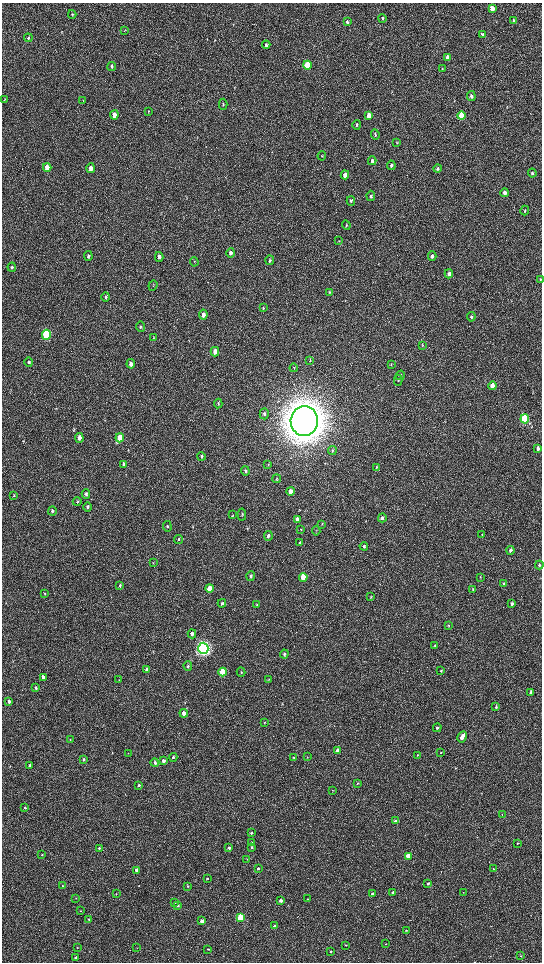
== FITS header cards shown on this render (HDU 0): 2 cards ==
NAXIS1  =                 1080 / length of data axis 1
NAXIS2  =                 1920 / length of data axis 2

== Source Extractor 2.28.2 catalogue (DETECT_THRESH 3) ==
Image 1080 x 1920 px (HDU 0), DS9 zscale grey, zoomed out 1/2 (1 PNG px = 2 x 2 image px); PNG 544 x 964 px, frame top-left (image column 1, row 1919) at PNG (2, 3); each listed source drawn as its Kron ellipse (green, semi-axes under 4 px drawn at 4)
Background 516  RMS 35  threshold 105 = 3 sigma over >= 5 px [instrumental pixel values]
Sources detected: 198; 6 cannot appear on this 1/2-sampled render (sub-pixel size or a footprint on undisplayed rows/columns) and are neither listed nor drawn; the other 192 listed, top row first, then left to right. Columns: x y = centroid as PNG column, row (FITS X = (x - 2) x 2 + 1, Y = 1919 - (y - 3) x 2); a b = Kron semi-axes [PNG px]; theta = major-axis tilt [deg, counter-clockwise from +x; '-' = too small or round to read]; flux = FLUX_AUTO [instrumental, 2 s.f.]
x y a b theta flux
492 8 4 3 - 1.3e+05
72 14 4 3 - 5.5e+03
382 18 4 3 - 1.1e+04
513 20 4 3 - 1.4e+04
347 22 4 3 - 1.3e+04
125 31 3 2 - 3.4e+03
482 34 4 3 - 8.0e+03
28 38 4 3 - 9.0e+03
266 45 4 3 - 1.3e+04
448 57 4 3 - 4.9e+04
307 65 4 3 - 4.2e+05
112 66 4 3 - 1.5e+04
442 68 3 3 - 5.1e+03
471 96 5 3 - 2.0e+04
4 100 3 2 - 3.3e+03
83 101 4 2 - 3.0e+03
223 104 5 3 - 8.7e+03
149 111 3 2 - 2.9e+03
114 115 4 3 - 6.4e+04
369 115 4 3 - 7.0e+04
461 116 4 3 - 3.4e+05
357 125 5 4 - 1.2e+04
375 134 5 3 - 9.5e+03
397 142 4 3 - 6.4e+03
322 156 4 3 - 5.5e+03
372 161 4 3 - 2.7e+04
391 165 4 3 - 1.2e+04
47 168 4 3 - 1.1e+05
91 168 5 3 - 3.7e+04
437 168 4 3 - 1.1e+04
532 173 4 3 - 1.2e+04
345 175 4 3 - 4.5e+04
505 193 4 3 - 3.2e+04
371 196 5 4 - 1.2e+04
351 201 5 3 - 1.2e+04
525 211 5 3 - 5.7e+03
346 225 5 3 - 5.5e+03
339 241 3 2 - 3.6e+03
231 253 4 3 - 2.4e+04
88 256 5 3 - 1.2e+04
432 256 4 4 - 2.7e+04
159 257 5 3 - 3.1e+04
270 260 5 3 - 1.5e+04
194 262 4 1 - 3.0e+03
12 267 4 4 - 1.1e+04
449 274 4 4 - 3.4e+04
540 279 4 3 - 8.7e+03
153 285 5 2 - 5.6e+03
330 292 4 3 - 4.8e+03
106 297 5 3 - 1.0e+04
263 308 4 3 - 5.4e+03
203 314 5 4 - 3.5e+04
471 317 5 3 - 1.2e+04
140 327 5 4 - 8.9e+03
46 335 5 4 - 9.1e+05
153 337 4 2 - 4.9e+03
422 345 3 2 - 3.2e+03
215 352 5 4 - 4.9e+04
310 361 4 3 - 4.7e+03
29 362 4 4 - 1.1e+04
131 364 4 4 - 3.6e+04
391 364 4 2 - 5.2e+03
294 368 4 1 - 3.1e+03
400 375 5 4 - 7.3e+03
398 380 5 3 - 6.3e+03
492 386 4 3 - 7.0e+04
218 403 5 2 - 5.2e+03
264 414 5 4 - 1.2e+04
525 419 4 3 - 9.4e+05
304 421 15 13 84 2.3e+07
79 438 5 4 - 4.0e+04
120 438 4 4 - 1.3e+05
538 448 4 2 - 1.9e+04
332 450 4 3 - 6.2e+03
201 456 4 3 - 8.5e+03
124 464 4 3 - 1.5e+04
268 465 3 2 - 4.2e+03
377 467 3 3 - 4.1e+03
245 471 4 4 - 9.9e+03
277 479 4 3 - 6.1e+03
290 491 4 3 - 6.5e+04
86 494 5 4 - 1.3e+04
14 496 3 3 - 5.9e+03
77 502 4 2 - 5.1e+03
87 507 4 3 - 1.3e+04
52 511 4 3 - 1.1e+04
242 514 6 2 -88 5.6e+03
233 515 4 3 - 4.8e+03
382 518 4 3 - 1.7e+04
297 519 4 3 - 2.1e+04
322 524 3 3 - 3.8e+03
167 526 5 3 - 7.4e+03
301 530 4 3 - 4.6e+03
316 531 5 3 - 5.4e+03
482 535 3 2 - 3.5e+03
268 536 5 4 - 1.3e+04
178 539 4 4 - 8.1e+03
300 543 4 3 - 1.3e+04
364 546 4 3 - 9.5e+03
510 550 4 3 - 2.3e+04
153 563 3 2 - 4.2e+03
539 565 4 3 - 9.4e+03
251 576 5 4 - 1.5e+04
303 577 4 3 - 2.1e+05
480 577 3 2 - 3.5e+03
504 584 4 3 - 1.3e+04
120 586 4 3 - 6.2e+03
209 588 4 3 - 8.4e+04
473 590 4 3 - 7.0e+03
45 594 4 2 - 3.9e+03
371 597 4 3 - 5.3e+03
222 603 4 3 - 1.0e+04
512 604 4 3 - 1.9e+04
257 605 4 3 - 6.1e+03
448 625 4 3 - 4.4e+03
192 634 4 4 - 1.9e+04
435 645 4 3 - 5.4e+03
203 648 5 5 - 3.2e+06
284 654 4 3 - 1.0e+04
188 666 5 3 - 7.9e+03
147 670 4 3 - 3.2e+04
441 670 3 3 - 5.4e+03
223 672 4 4 - 4.7e+05
241 672 4 3 - 6.2e+03
43 678 4 3 - 4.2e+04
119 680 3 2 - 3.7e+03
268 680 3 2 - 3.2e+03
36 688 3 3 - 8.5e+03
531 693 4 3 - 3.1e+04
9 701 4 3 - 2.4e+04
496 707 3 3 - 1.1e+04
184 713 4 4 - 4.0e+04
264 722 4 2 - 4.0e+03
437 728 4 3 - 7.6e+03
462 737 6 3 61 6.7e+04
70 740 4 3 - 5.3e+03
337 750 3 3 - 2.5e+04
128 753 3 2 - 2.6e+03
441 753 3 2 - 4.0e+03
417 755 4 3 - 5.1e+03
173 757 4 4 - 1.1e+04
293 757 3 3 - 4.9e+03
307 757 2 2 - 3.0e+03
83 759 4 3 - 9.2e+03
163 761 4 3 - 2.3e+04
155 763 4 3 - 1.4e+04
30 766 3 3 - 1.8e+04
357 783 3 3 - 4.6e+03
138 785 4 3 - 7.9e+03
333 790 4 2 - 2.7e+03
25 808 4 3 - 6.8e+03
502 815 3 1 - 2.0e+03
395 821 4 3 - 2.2e+04
251 833 4 3 - 1.1e+04
252 842 4 4 - 9.2e+03
518 843 3 3 - 5.0e+03
252 847 4 3 - 9.6e+03
99 848 4 3 - 8.4e+03
229 848 3 3 - 1.8e+04
42 855 3 3 - 4.6e+03
408 856 3 3 - 1.1e+05
247 859 3 2 - 2.4e+03
258 869 4 3 - 1.4e+04
493 869 3 2 - 4.0e+03
137 870 3 3 - 6.2e+04
207 878 3 2 - 6.1e+03
428 883 4 3 - 1.0e+04
62 886 3 2 - 4.0e+03
187 886 3 3 - 6.3e+03
393 892 3 3 - 1.3e+04
463 892 3 2 - 2.4e+03
372 893 3 3 - 6.4e+03
116 894 3 3 - 5.3e+03
76 898 3 2 - 2.9e+03
307 899 4 3 - 4.5e+03
281 901 3 3 - 2.8e+04
174 903 3 3 - 4.4e+03
178 906 3 3 - 9.2e+03
80 911 3 2 - 4.5e+03
240 917 3 3 - 3.9e+05
89 919 3 2 - 4.2e+03
202 921 3 3 - 2.9e+04
274 926 4 3 - 8.6e+03
406 930 3 3 - 4.2e+03
386 944 2 2 - 2.7e+03
345 945 3 2 - 4.8e+03
77 947 3 2 - 3.8e+03
137 947 3 2 - 2.2e+03
208 949 3 2 - 5.4e+03
331 951 3 3 - 9.1e+03
521 956 2 2 - 2.9e+03
76 958 3 3 - 1.8e+04
At the frame edge (FLAGS 8, measured only in part): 1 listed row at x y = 540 279
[6 sub-pixel or undisplayed-footprint detections neither listed nor drawn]